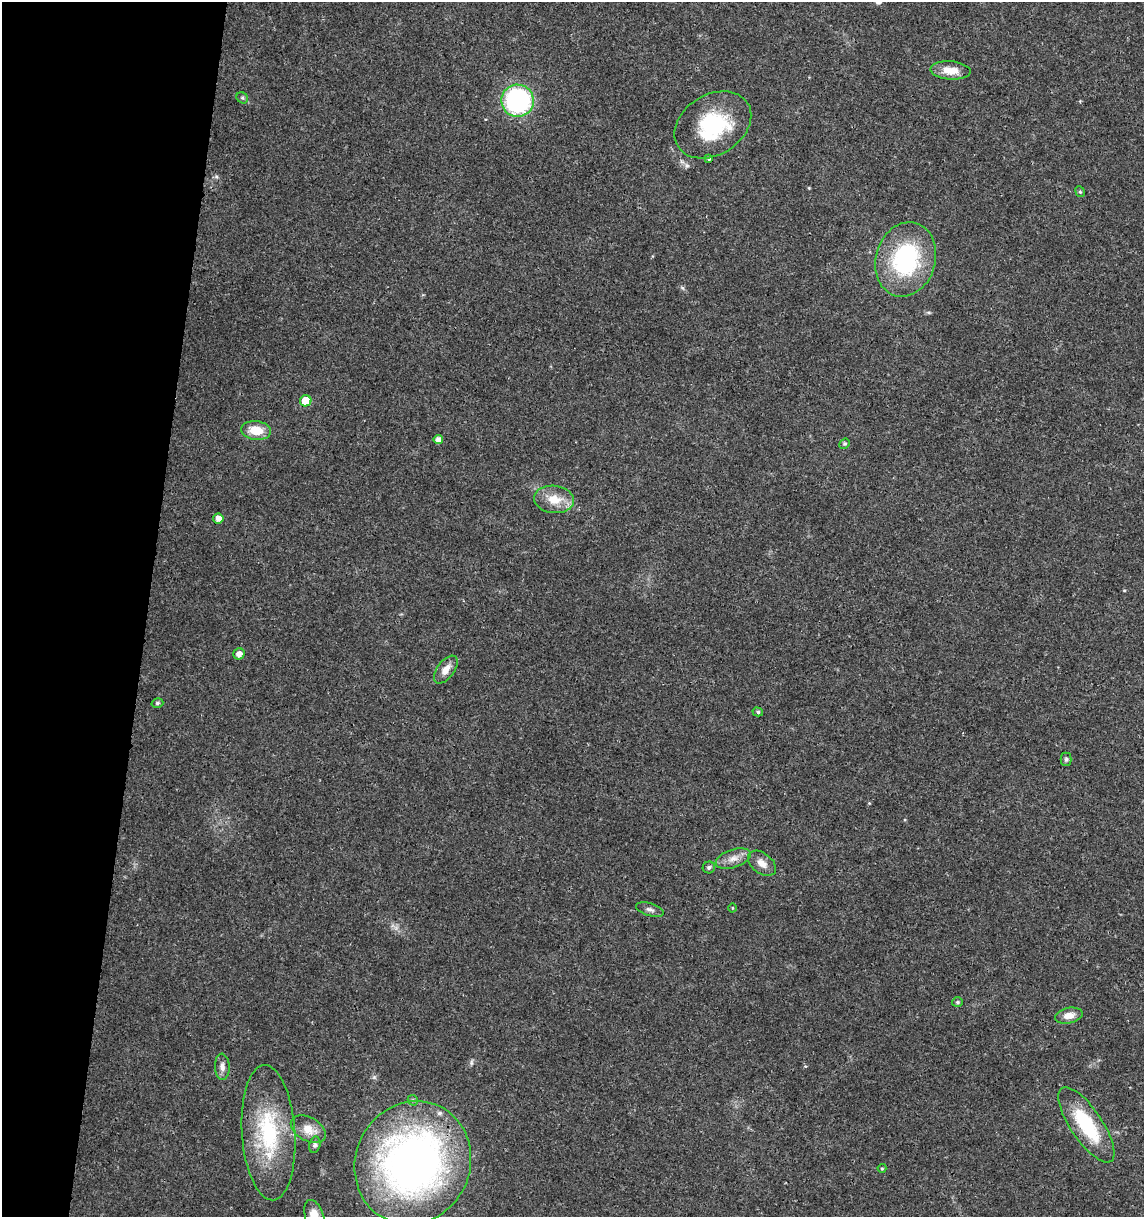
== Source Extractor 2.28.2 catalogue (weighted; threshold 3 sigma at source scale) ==
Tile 9 of 4 x 4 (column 1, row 3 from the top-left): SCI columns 227-1368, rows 1226-2440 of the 5079 x 4871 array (HDU 1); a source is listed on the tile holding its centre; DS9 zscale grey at full resolution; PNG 1146 x 1219 px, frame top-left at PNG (2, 2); each listed source drawn as its Kron ellipse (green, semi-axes under 4 px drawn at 4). Shown black and unused: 13% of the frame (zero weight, under 3 of 4 exposures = <1% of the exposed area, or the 3 px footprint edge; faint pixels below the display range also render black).
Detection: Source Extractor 2.28.2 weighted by HDU 2 'WHT'; one run over the whole footprint, this tile lists its part. Background 0.0189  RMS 0.0018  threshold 0.00805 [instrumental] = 3 sigma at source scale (4.5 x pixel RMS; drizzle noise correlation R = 1.50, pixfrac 1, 0.0396/0.0396 arcsec/px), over >= 5 px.
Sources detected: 36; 1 inside a brighter object's white glare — neither listed nor drawn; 1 inside a brighter listed object's ellipse — not listed separately; the other 34 listed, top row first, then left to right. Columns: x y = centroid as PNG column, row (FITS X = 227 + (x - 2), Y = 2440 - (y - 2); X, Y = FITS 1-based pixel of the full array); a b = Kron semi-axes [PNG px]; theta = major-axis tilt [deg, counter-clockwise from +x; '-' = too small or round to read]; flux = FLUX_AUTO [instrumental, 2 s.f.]
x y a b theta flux
950 70 20 9 -4 2.5
242 98 6 5 - 0.3
518 101 16 16 - 30
713 125 41 30 32 14
709 159 3 3 - 0.24
1080 192 6 4 -66 0.27
906 259 38 30 73 21
306 401 6 5 - 4.1
256 430 15 9 -6 3.5
438 440 4 4 - 1.2
845 444 6 4 41 0.29
554 499 20 13 -6 3.5
218 518 5 5 - 1.4
239 654 6 5 - 1.1
446 670 16 8 53 1.8
157 703 6 4 15 0.35
758 712 5 4 - 0.34
1066 759 6 5 - 0.36
733 858 18 9 18 1.7
762 863 16 10 -38 1.5
709 867 6 6 - 0.47
732 908 4 3 - 0.14
650 910 14 6 -18 0.68
957 1002 5 5 - 0.3
1069 1016 14 7 11 1.7
222 1067 13 7 -87 1
413 1100 5 5 - 0.29
1086 1125 44 16 -56 11
308 1129 19 12 -29 2.6
268 1133 68 26 -86 17
315 1145 8 5 76 0.46
413 1163 62 57 64 98
882 1168 4 4 - 0.2
314 1216 17 9 -72 3.2
Overlapping masked pixels (flux is a lower limit): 1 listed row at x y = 413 1163
Isophote crosses this tile's border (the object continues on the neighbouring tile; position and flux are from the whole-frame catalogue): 2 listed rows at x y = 413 1163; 314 1216